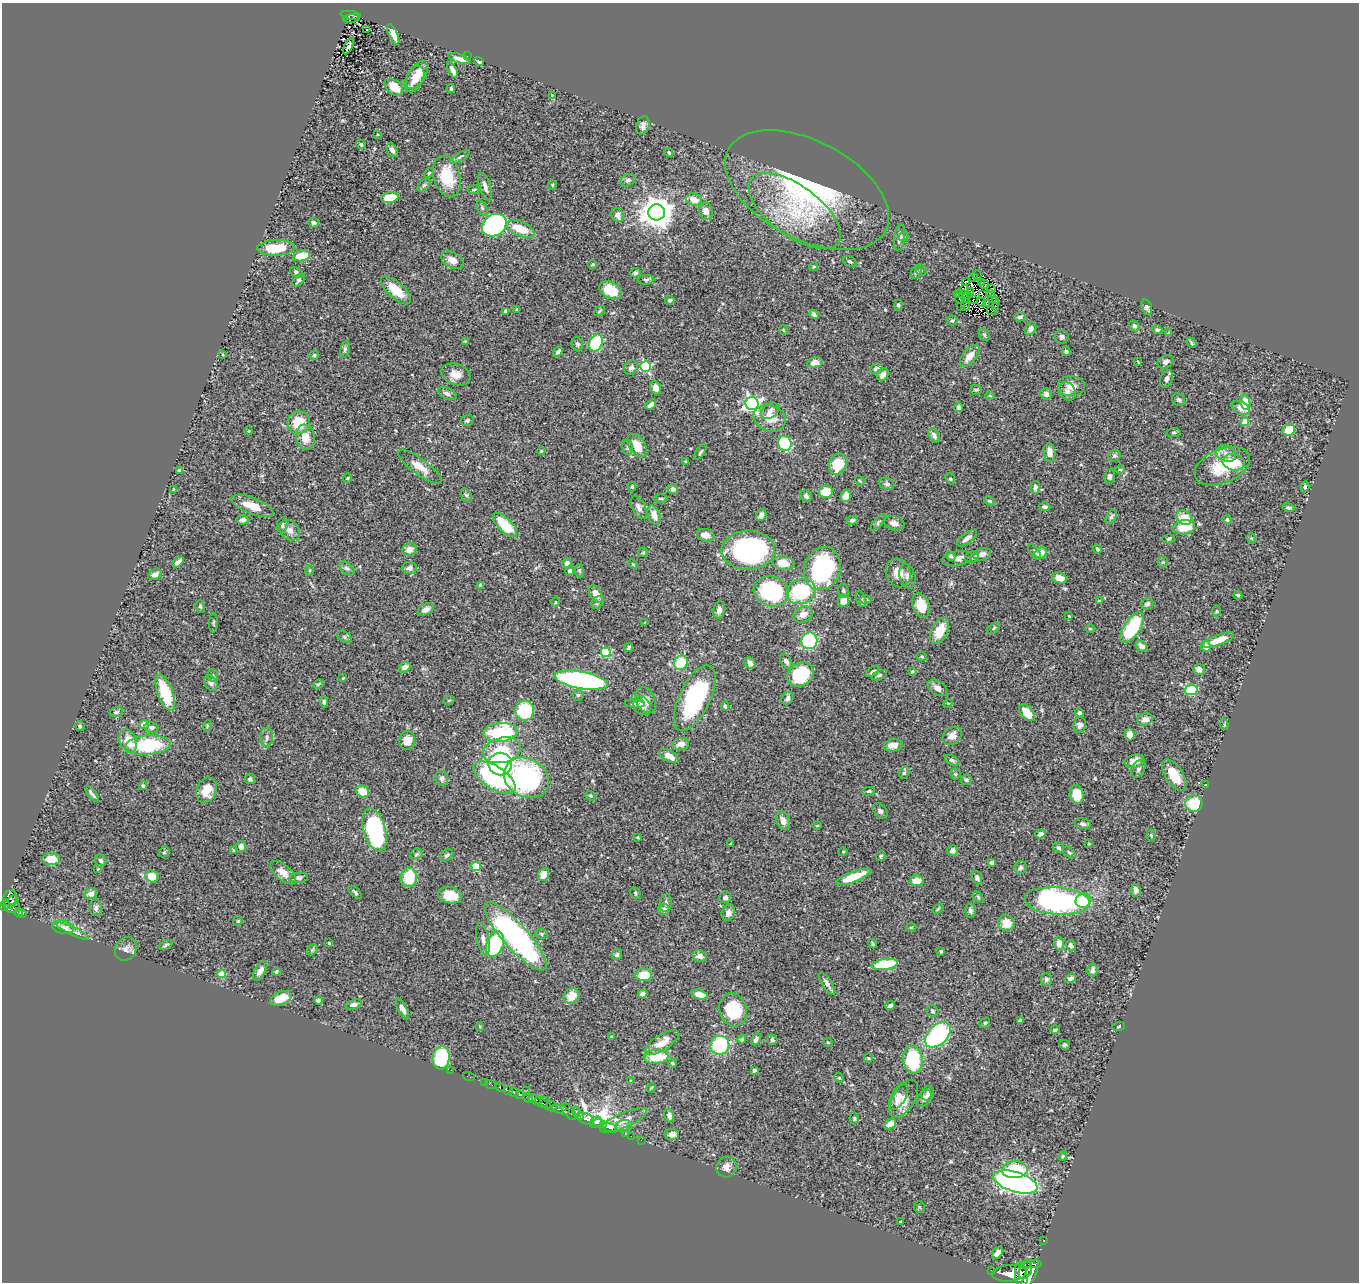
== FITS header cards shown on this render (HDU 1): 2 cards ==
NAXIS1  =                 1357
NAXIS2  =                 1280

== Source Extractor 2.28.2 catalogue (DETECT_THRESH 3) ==
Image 1357 x 1280 px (HDU 1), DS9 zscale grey, 1 PNG px = 1 image px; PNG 1361 x 1284 px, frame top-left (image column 1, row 1280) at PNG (2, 3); each listed source drawn as its Kron ellipse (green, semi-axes under 4 px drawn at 4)
Background 0.508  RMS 0.024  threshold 0.0721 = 3 sigma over >= 5 px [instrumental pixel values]
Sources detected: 484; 3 with non-positive FLUX_AUTO (blend fragments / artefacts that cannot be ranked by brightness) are neither listed nor drawn; the other 481 listed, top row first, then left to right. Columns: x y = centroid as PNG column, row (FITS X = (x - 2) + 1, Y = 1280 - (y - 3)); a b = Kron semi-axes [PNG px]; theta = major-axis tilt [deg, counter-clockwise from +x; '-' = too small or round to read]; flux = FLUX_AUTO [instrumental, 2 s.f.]
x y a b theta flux
351 15 10 3 -6 80
351 18 8 3 7 18
367 29 2 2 - 1.4
393 34 11 4 -66 13
348 46 8 3 63 5.3
467 56 3 2 - 1.2
460 59 12 4 -17 8.5
479 62 5 4 - 2.5
453 70 8 3 -63 7.4
417 75 16 8 57 26
414 79 14 8 64 19
394 87 10 7 -38 22
451 89 4 3 - 2.3
552 95 3 3 - 1.2
643 125 9 6 73 6.7
378 134 3 2 - 1.1
361 144 5 4 - 2.7
392 150 7 5 -59 7.3
669 153 4 3 - 2.4
460 157 11 4 30 3.4
429 173 5 4 - 1.9
447 176 21 13 -74 58
628 180 8 5 22 3.9
424 185 7 4 44 2.6
552 185 5 4 - 1.6
485 187 14 5 -71 8.6
474 190 6 3 8 1.9
807 190 88 49 -27 320
390 197 9 5 9 41
694 200 8 6 -22 19
482 208 8 5 -65 3.3
706 211 9 7 -72 12
795 211 54 25 -36 130
657 212 8 8 - 2900
617 215 7 5 -62 11
314 223 5 5 - 5.6
494 225 13 10 35 340
520 229 15 7 -23 35
903 237 5 4 - 2.3
899 238 13 5 83 7
276 248 19 8 2 47
301 256 8 5 13 35
453 260 12 7 -27 12
850 262 7 5 -29 3.2
593 264 4 4 - 2.3
814 267 4 3 - 1.6
921 270 6 5 - 2.6
916 272 6 5 - 2.7
296 273 7 4 -29 4.1
635 273 5 4 - 3.8
977 275 5 4 - 0.45
974 277 3 2 - 0.69
298 280 7 5 50 4.4
646 280 8 5 5 3.3
966 282 3 2 - 1.3
981 283 3 2 - 0.39
984 284 4 2 - 1.7
991 288 4 2 - 0.51
964 289 4 2 - 1.7
396 290 19 8 -42 31
611 290 12 8 -28 29
971 291 3 2 - 1.8
990 293 2 2 - 1.1
959 294 5 2 - 1.1
982 294 4 2 - 1.6
967 295 2 2 - 0.44
964 297 7 2 -71 1.9
959 298 6 2 -61 1.4
992 299 4 2 - 1.7
670 300 5 4 - 3
973 300 3 2 - 1.6
995 300 3 2 - 0.23
982 302 4 2 - 0.55
987 304 2 2 - 0.85
898 305 5 4 - 2.8
965 306 4 2 - 1
960 307 3 2 - 1.2
995 307 4 2 - 0.96
1147 307 8 5 -74 3.7
517 310 3 3 - 2
506 311 4 4 - 5.1
599 311 6 4 37 1.9
992 311 4 2 - 1.2
814 314 5 4 - 3.1
1020 317 5 4 - 3.7
952 321 5 5 - 2.8
1134 326 6 4 -47 3.3
1030 329 7 5 60 7.5
783 330 5 3 - 1.3
1157 330 5 4 - 3.5
1169 333 3 3 - 2.4
984 335 7 5 -60 2.6
1062 337 7 7 - 4.2
465 341 2 2 - 1
596 343 9 6 64 120
1191 343 6 3 -50 2.4
577 344 7 6 - 3.3
345 349 8 4 76 3
1066 351 5 3 - 2.4
558 352 6 3 50 4.5
223 355 4 3 - 1.1
314 355 4 4 - 2.6
970 356 13 6 51 17
815 362 8 5 12 10
1138 362 3 2 - 1
1166 362 8 6 29 6.5
646 366 5 5 - 160
631 368 7 6 - 6
876 369 6 5 - 6.3
456 374 15 10 -20 16
883 374 6 5 - 8.1
1166 379 9 6 68 5.7
1071 386 13 10 -3 14
655 388 7 5 -65 9.8
976 390 5 5 - 2.6
1067 391 10 7 -55 6.7
447 394 10 5 -25 5.7
1046 394 6 5 - 6.4
990 396 4 3 - 1.4
1179 400 7 6 - 3
1245 402 7 5 -78 35
752 404 6 6 - 470
651 405 6 4 42 7.8
959 407 4 4 - 4.7
1241 408 10 6 -27 16
770 411 10 7 38 8.5
770 418 16 13 -22 25
467 420 6 5 - 3.3
299 422 11 11 - 41
1245 422 4 4 - 37
1289 430 6 5 - 30
249 431 4 3 - 1.3
1174 432 7 4 6 2.3
934 435 8 5 -57 6.1
305 437 13 9 -81 22
785 443 7 6 - 99
637 445 13 8 -57 23
627 447 8 5 -78 3.3
541 451 4 3 - 1.3
700 452 8 4 56 2.9
1050 453 9 6 -83 14
1226 454 10 7 -26 9.4
1114 456 6 5 - 3.1
686 462 3 3 - 2.6
1234 462 11 8 -14 35
838 464 11 8 68 50
1222 466 29 17 22 62
420 467 26 8 -36 18
1120 470 5 3 - 1.6
180 471 4 4 - 14
1110 476 7 5 84 4
348 478 4 3 - 2.1
950 479 6 4 -67 2.3
860 481 5 3 - 1.5
887 484 7 6 - 4.1
632 487 5 4 - 2.3
1035 487 6 5 - 5.5
1305 487 5 4 - 2.3
673 489 5 5 - 6
174 490 4 3 - 2.1
826 492 7 6 - 34
466 495 7 5 -71 3.1
806 496 6 5 - 5
846 496 6 5 - 12
661 498 7 3 0 2.4
990 501 6 4 -26 2.1
252 506 22 8 -21 26
1045 507 6 4 -1 4.2
639 508 12 6 -61 6.9
1289 508 6 4 -17 3.3
654 515 10 6 -69 15
761 515 6 5 - 7.3
1111 517 7 5 60 3.5
1184 518 8 7 - 25
243 520 6 4 4 6
852 520 5 4 - 4.2
1227 520 4 4 - 3.2
878 522 10 4 50 3.1
894 523 10 7 -15 8.4
282 525 7 5 83 3.9
505 525 16 7 -45 50
1184 527 11 7 6 35
290 530 11 9 -47 11
706 535 9 6 -15 14
967 538 12 5 37 8.4
1251 538 5 3 - 1.4
1168 539 6 4 16 2.6
1097 549 4 3 - 3.2
409 550 7 6 - 13
748 550 27 19 2 340
1034 551 8 3 -52 2.4
643 552 5 5 - 2
1040 553 7 5 39 18
982 554 9 6 16 8.7
951 556 5 4 - 3.3
972 557 7 5 22 3.4
957 559 15 7 11 9.4
178 562 6 4 41 8
1163 562 5 5 - 2.1
567 563 5 4 - 6.2
783 563 11 7 -10 21
633 564 5 3 - 1.6
347 568 9 5 -36 4.3
409 568 7 6 - 6.2
822 569 22 18 71 210
310 570 5 3 - 1.8
579 570 7 4 -82 2.4
570 571 5 4 - 3.5
898 573 14 12 -69 20
155 574 7 5 29 7
907 576 12 7 -74 7.4
1059 578 7 5 -15 14
481 585 4 4 - 5.3
801 591 15 12 21 120
843 591 7 5 -79 3.3
771 592 18 14 -19 140
596 594 10 6 -54 15
1238 595 4 3 - 2.3
861 599 8 4 -68 4.2
866 599 6 3 -1 1.9
844 601 6 5 - 16
1099 601 3 3 - 2
556 602 4 3 - 1.2
598 602 7 5 44 3.8
1147 604 6 5 - 3.7
921 605 12 8 -69 32
200 606 6 5 - 2.8
426 609 9 5 31 7.1
719 610 9 6 78 6
1216 611 5 3 - 1.8
803 614 10 7 24 12
1069 616 4 3 - 1.1
213 623 10 3 87 2.6
645 623 3 2 - 1.1
994 628 7 3 37 2.2
1132 628 17 8 57 110
1090 629 5 3 - 1.4
940 631 14 7 64 28
344 637 7 5 -28 3.4
1218 640 16 5 21 20
809 641 8 8 - 140
1142 646 6 5 - 7.8
1206 646 6 5 - 6.1
629 648 5 3 - 2.9
606 652 5 5 - 110
922 657 5 3 - 1.9
786 661 8 5 -55 5.1
681 663 7 6 - 46
750 663 6 5 - 5.4
405 667 6 5 - 8.8
1199 670 6 5 - 7.3
873 671 8 4 33 4.1
912 671 4 3 - 2.1
213 675 6 5 - 2.6
800 675 14 11 35 97
879 675 8 4 24 3
343 678 3 3 - 1.1
581 680 27 8 -10 380
211 683 8 6 -56 4.3
318 684 6 3 19 2.4
937 688 11 7 -33 9.8
1191 690 6 5 - 81
165 693 19 7 -69 63
578 695 5 5 - 2.6
695 698 35 15 65 180
788 698 7 5 47 5.3
449 700 6 3 19 1.6
646 700 14 9 -64 14
324 702 5 4 - 3.7
948 703 4 3 - 1.3
635 704 10 3 -3 2.8
642 705 10 8 -52 8
725 706 4 3 - 3.2
525 710 10 9 - 91
116 712 7 5 16 2.8
1027 713 10 6 -51 21
1079 713 4 4 - 3.3
1145 719 8 6 14 10
1224 724 5 4 - 1.9
144 725 5 4 - 14
1080 725 8 6 78 7.6
80 726 5 4 - 3
207 726 6 3 72 1.5
152 727 7 5 -7 4.4
500 732 17 9 5 140
1130 735 6 5 - 10
952 736 10 8 39 12
267 737 9 6 90 6.1
407 740 9 8 - 18
128 741 12 8 -69 27
681 744 8 6 7 11
148 745 22 9 4 110
893 745 9 6 9 14
502 750 19 12 14 53
669 756 10 5 -29 13
952 760 8 4 -29 3.3
1134 761 10 6 16 13
500 764 12 11 - 510
1138 769 9 6 64 4.4
904 773 6 5 - 2.6
955 774 5 5 - 2.4
1174 775 17 9 -57 32
495 778 24 11 -33 220
526 778 23 19 -30 250
250 779 5 5 - 4.3
442 779 7 6 - 6.7
966 780 5 5 - 2.6
1206 785 3 2 - 1.4
143 786 4 3 - 2.3
206 790 13 10 67 26
362 791 7 5 -35 26
869 791 6 4 10 2.5
92 794 9 3 -52 4.4
1077 795 9 7 -78 28
590 796 5 4 - 2.1
1194 804 8 8 - 57
880 811 9 6 -48 4.7
783 821 10 6 -66 11
1083 824 8 5 -12 4
817 825 5 3 - 1.4
374 830 22 11 -74 230
1040 834 5 4 - 8.7
1151 835 6 4 -84 2.3
637 837 4 3 - 1.4
730 844 3 2 - 1.2
1089 844 4 3 - 1.3
241 846 5 5 - 6
1058 848 6 5 - 3.5
234 850 4 3 - 1.6
952 850 5 5 - 8.9
164 852 6 4 43 2
843 852 4 4 - 1.7
1069 852 7 4 -41 2.6
416 854 6 5 - 2.3
447 855 7 5 35 4.2
881 856 5 4 - 2.3
51 859 9 6 -3 24
101 860 6 5 - 4.8
992 863 4 3 - 2.9
476 867 5 4 - 60
1020 868 6 6 - 4.7
98 869 4 3 - 1.7
283 873 15 8 -40 16
543 875 6 5 - 21
152 876 7 6 - 29
409 877 10 8 83 49
853 877 18 5 21 47
299 878 9 5 4 4.2
977 878 7 5 -69 4.7
917 881 7 5 2 21
1136 890 6 4 -82 8
355 892 8 3 -46 2.8
635 893 6 5 - 2.9
91 894 6 5 - 8.6
450 895 12 8 -11 30
725 897 6 6 - 4
978 897 6 4 -47 2.3
10 898 8 6 79 250
1057 901 33 13 -5 360
1083 901 8 7 - 76
11 902 8 5 39 200
666 903 9 6 82 4.6
5 905 5 4 - 210
14 908 7 4 26 35
96 908 8 6 -88 5.2
664 909 5 5 - 8.3
938 909 6 3 37 1.8
970 910 7 5 -88 4.7
18 912 4 3 - 60
728 913 8 6 77 8
23 914 3 3 - 20
238 921 5 4 - 1.9
1006 923 8 7 - 24
63 927 11 6 -15 8.2
911 927 5 3 - 1.4
73 931 18 4 -25 8.3
541 934 6 5 - 3.3
515 936 44 12 -48 470
483 939 16 6 -79 8.5
329 943 3 3 - 1.9
495 944 13 8 71 120
873 944 5 4 - 2.7
1059 944 7 5 -88 10
166 945 7 3 26 2.6
1071 946 6 4 -60 4.2
126 949 12 10 57 8.9
312 950 6 4 46 2.6
941 951 3 3 - 1.9
617 955 5 5 - 2.9
700 956 7 5 -8 8.3
885 964 13 5 9 60
1092 970 6 5 - 6.6
260 971 11 5 58 12
276 972 4 4 - 2.7
222 974 4 4 - 40
644 975 8 6 2 42
1071 978 6 4 29 3.9
1046 979 6 5 - 4.1
827 984 13 5 -57 6.3
642 994 5 4 - 9.3
699 995 8 4 -14 13
571 996 8 7 - 20
281 998 11 6 22 25
319 1000 4 4 - 3.7
354 1004 8 5 18 7
890 1006 4 3 - 3.2
402 1009 11 4 -61 7.2
733 1010 17 13 -74 71
932 1011 6 5 - 2.8
1021 1021 4 3 - 3.2
985 1023 6 4 46 2.2
480 1027 4 3 - 1.5
1118 1027 6 3 19 1.5
1055 1030 5 4 - 2.7
938 1035 15 10 44 210
611 1036 4 2 - 1.6
742 1039 4 4 - 2.7
756 1039 6 4 63 4.9
772 1040 5 5 - 2.4
662 1043 19 8 32 22
828 1043 5 3 - 1.3
720 1045 9 9 - 120
1065 1045 5 4 - 3
656 1057 12 7 5 48
441 1058 11 8 82 150
868 1058 5 4 - 1.9
913 1060 14 9 -85 120
673 1063 4 3 - 1.8
451 1070 2 2 - 5.2
754 1070 3 3 - 3.6
469 1077 6 2 -18 7.2
839 1078 5 4 - 2
631 1081 3 3 - 1.7
484 1082 2 2 - 9.5
491 1085 6 2 -19 7.1
500 1087 5 3 - 67
651 1088 5 3 - 1.6
527 1090 3 2 - 7.3
508 1091 5 3 - 270
514 1092 5 3 - 360
520 1094 4 3 - 370
928 1094 7 6 - 4.3
898 1097 14 7 61 9.9
528 1098 5 3 - 240
924 1098 9 6 55 9
534 1099 6 4 -31 880
904 1099 21 11 59 26
541 1103 7 3 -30 140
546 1103 7 3 -64 150
551 1106 5 5 - 230
561 1110 9 3 -17 210
576 1111 4 3 - 54
569 1112 10 5 -52 73
669 1116 7 5 -77 6
581 1117 4 3 - 230
586 1119 8 5 -25 690
854 1119 6 4 -89 2.4
624 1120 25 7 23 20
596 1122 6 4 36 1200
600 1124 6 4 -17 910
890 1124 6 4 34 12
624 1126 8 6 17 4.8
610 1128 8 4 -19 160
625 1134 3 2 - 5.1
672 1134 7 5 1 8.6
631 1136 2 2 - 9.1
641 1140 2 2 - 7
1063 1156 4 3 - 1.8
726 1167 10 10 - 10
1015 1170 13 8 4 67
1015 1182 23 10 -17 1000
919 1207 6 5 - 1.9
900 1221 3 3 - 2.4
1044 1241 3 2 - 8.8
997 1253 6 4 47 10
1031 1264 10 4 0 11
992 1270 3 2 - 50
1025 1271 9 6 63 1400
1009 1273 17 8 4 1600
1021 1275 13 6 -82 240
1030 1275 17 5 65 2100
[3 non-positive-flux detections neither listed nor drawn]